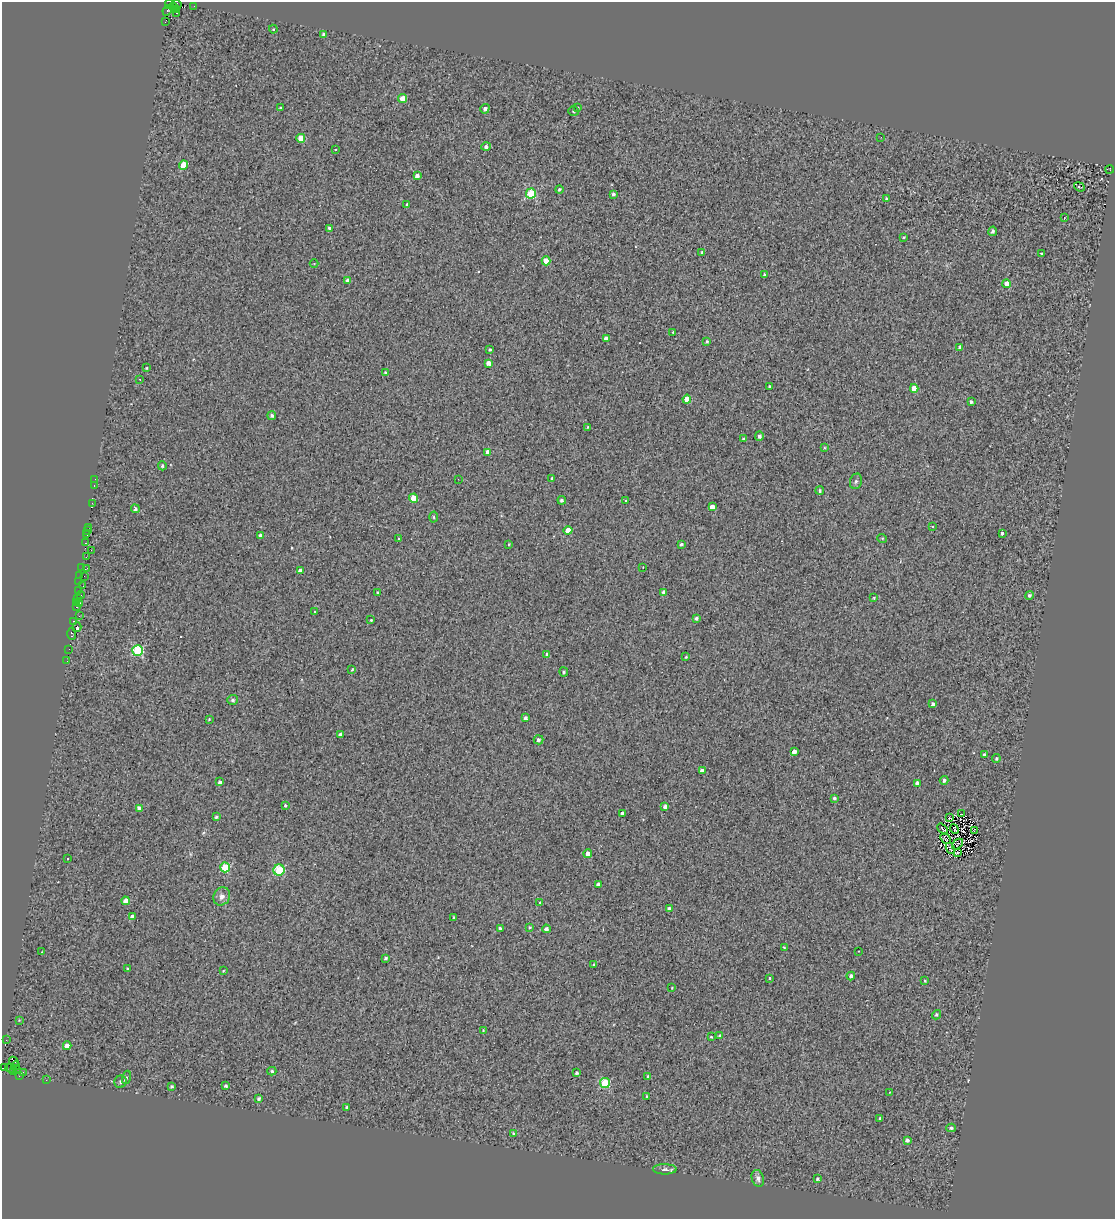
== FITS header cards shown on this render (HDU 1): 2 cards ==
NAXIS1  =                 1113
NAXIS2  =                 1217

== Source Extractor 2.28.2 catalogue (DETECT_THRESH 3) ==
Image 1113 x 1217 px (HDU 1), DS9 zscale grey, 1 PNG px = 1 image px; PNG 1117 x 1221 px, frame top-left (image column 1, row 1217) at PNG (2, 2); each listed source drawn as its Kron ellipse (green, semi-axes under 4 px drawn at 4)
Background 0.0759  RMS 1.4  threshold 4.1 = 3 sigma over >= 5 px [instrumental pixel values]
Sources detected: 206; all 206 listed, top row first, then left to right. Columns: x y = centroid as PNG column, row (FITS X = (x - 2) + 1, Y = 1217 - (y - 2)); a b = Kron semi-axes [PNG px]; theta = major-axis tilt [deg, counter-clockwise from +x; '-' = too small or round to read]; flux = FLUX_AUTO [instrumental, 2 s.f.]
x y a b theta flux
169 4 5 4 - 580
177 4 4 4 - 1700
173 6 4 3 - 1100
194 6 2 2 - 72
167 10 5 2 - 140
177 10 3 2 - 250
177 13 3 2 - 56
165 22 3 2 - 110
273 29 4 4 - 85
324 34 3 3 - 240
402 99 4 4 - 2000
280 108 4 3 - 100
578 108 3 3 - 140
485 109 5 4 - 270
574 111 5 4 - 160
881 137 2 2 - 49
301 138 4 4 - 1800
486 147 4 4 - 250
335 149 3 3 - 310
183 165 5 4 - 2200
1110 169 4 2 - 1200
417 175 4 3 - 300
1079 187 6 3 -21 120
559 190 4 4 - 160
531 194 5 5 - 4600
613 194 3 3 - 180
886 199 3 2 - 110
407 204 4 3 - 160
1064 217 3 2 - 350
329 228 4 3 - 180
993 231 4 4 - 260
903 237 3 2 - 97
702 252 4 3 - 140
1041 253 3 3 - 100
546 261 4 4 - 1300
314 264 4 3 - 64
765 275 3 3 - 190
348 281 4 4 - 570
1007 284 4 4 - 1100
673 332 3 3 - 180
606 338 4 4 - 580
707 341 3 3 - 110
960 347 4 3 - 230
490 350 3 3 - 130
488 363 4 4 - 500
146 368 3 2 - 68
386 372 4 3 - 170
140 379 3 2 - 75
769 386 3 2 - 84
914 388 4 4 - 990
687 399 4 4 - 1500
971 402 3 3 - 160
272 416 4 4 - 210
588 427 3 3 - 100
759 436 5 4 - 270
743 439 4 3 - 140
825 448 3 3 - 80
488 452 4 4 - 520
162 466 4 4 - 160
552 478 3 3 - 1300
95 479 2 2 - 41
458 479 2 2 - 46
856 481 8 6 73 230
94 485 3 2 - 79
820 491 4 3 - 120
414 498 4 4 - 1500
562 500 4 4 - 210
626 501 3 3 - 280
92 503 3 2 - 180
712 507 4 4 - 710
135 509 4 4 - 170
434 517 5 3 - 97
933 526 3 3 - 170
88 527 2 2 - 180
568 530 4 4 - 1300
87 531 3 2 - 83
1002 533 3 3 - 1100
87 535 3 2 - 220
260 536 4 3 - 310
882 538 5 3 - 69
398 539 3 3 - 270
86 543 3 2 - 64
509 544 3 2 - 58
681 544 3 3 - 150
91 550 2 2 - 270
86 557 2 2 - 400
82 567 2 2 - 270
643 567 3 2 - 150
87 568 2 2 - 73
300 571 4 4 - 450
80 575 3 2 - 150
84 576 4 2 - 62
79 582 3 2 - 99
83 586 3 2 - 97
78 591 3 2 - 150
664 592 4 4 - 220
378 593 3 3 - 130
81 595 4 2 - 340
1029 595 4 4 - 190
77 598 4 2 - 130
874 598 4 3 - 110
76 602 3 2 - 280
80 603 3 2 - 78
77 607 3 2 - 65
315 611 3 2 - 98
79 616 3 2 - 230
696 618 4 4 - 180
371 620 3 3 - 75
74 621 3 3 - 580
77 627 5 2 - 270
72 634 6 4 -89 530
69 649 2 2 - 230
138 650 5 5 - 7200
547 654 4 4 - 230
686 657 4 3 - 93
67 661 3 2 - 69
352 670 3 2 - 110
564 672 4 3 - 160
233 700 5 5 - 200
933 704 4 3 - 270
525 718 4 3 - 260
209 719 3 3 - 84
340 734 4 3 - 250
538 740 5 4 - 260
794 752 4 4 - 530
984 755 3 3 - 150
996 759 4 3 - 120
702 771 4 3 - 390
944 780 4 4 - 240
220 782 4 4 - 250
917 783 4 3 - 290
834 798 3 3 - 160
285 806 3 3 - 120
665 806 4 3 - 320
139 808 4 4 - 380
622 813 4 3 - 270
962 814 3 2 - 100
216 817 3 3 - 150
949 818 3 2 - 47
943 829 6 2 -49 33
954 829 5 2 - 55
974 831 3 2 - 82
945 839 6 2 -47 46
958 844 6 2 41 70
950 848 6 2 -65 110
958 853 4 2 - 87
588 854 4 4 - 520
67 859 3 2 - 58
225 867 5 5 - 4200
279 870 6 5 - 4900
598 884 4 4 - 290
222 896 9 8 - 440
125 901 4 4 - 650
540 903 3 3 - 420
669 909 4 4 - 290
132 917 4 4 - 370
454 917 3 3 - 150
530 927 3 2 - 99
500 929 3 3 - 320
546 929 4 4 - 310
784 948 3 3 - 100
859 951 3 2 - 65
42 952 3 2 - 54
385 958 4 4 - 160
594 965 4 3 - 180
128 969 3 3 - 120
223 971 4 3 - 70
851 976 4 3 - 250
770 978 3 2 - 220
925 981 4 3 - 96
672 988 3 2 - 54
936 1015 5 4 - 160
19 1020 3 3 - 68
483 1030 4 3 - 62
720 1036 4 4 - 190
711 1037 3 3 - 88
6 1040 2 2 - 54
67 1046 4 4 - 890
14 1061 5 4 - 64
15 1066 4 2 - 64
3 1068 4 2 - 210
11 1068 5 2 - 330
16 1069 3 2 - 250
272 1071 4 4 - 130
13 1072 2 2 - 53
23 1072 2 2 - 1000
576 1073 3 3 - 160
20 1075 4 2 - 290
648 1076 4 3 - 68
126 1077 7 4 73 140
46 1080 2 2 - 53
120 1082 6 6 - 200
605 1083 5 5 - 4800
172 1086 3 3 - 120
225 1086 3 3 - 200
889 1092 3 2 - 67
647 1096 3 2 - 89
259 1098 3 3 - 200
347 1107 3 3 - 140
880 1118 3 2 - 120
951 1128 4 4 - 190
514 1133 3 3 - 130
907 1140 4 4 - 250
665 1169 12 5 0 300
758 1178 8 6 -74 290
817 1179 4 4 - 170
At the frame edge (FLAGS 8, measured only in part): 1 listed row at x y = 3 1068